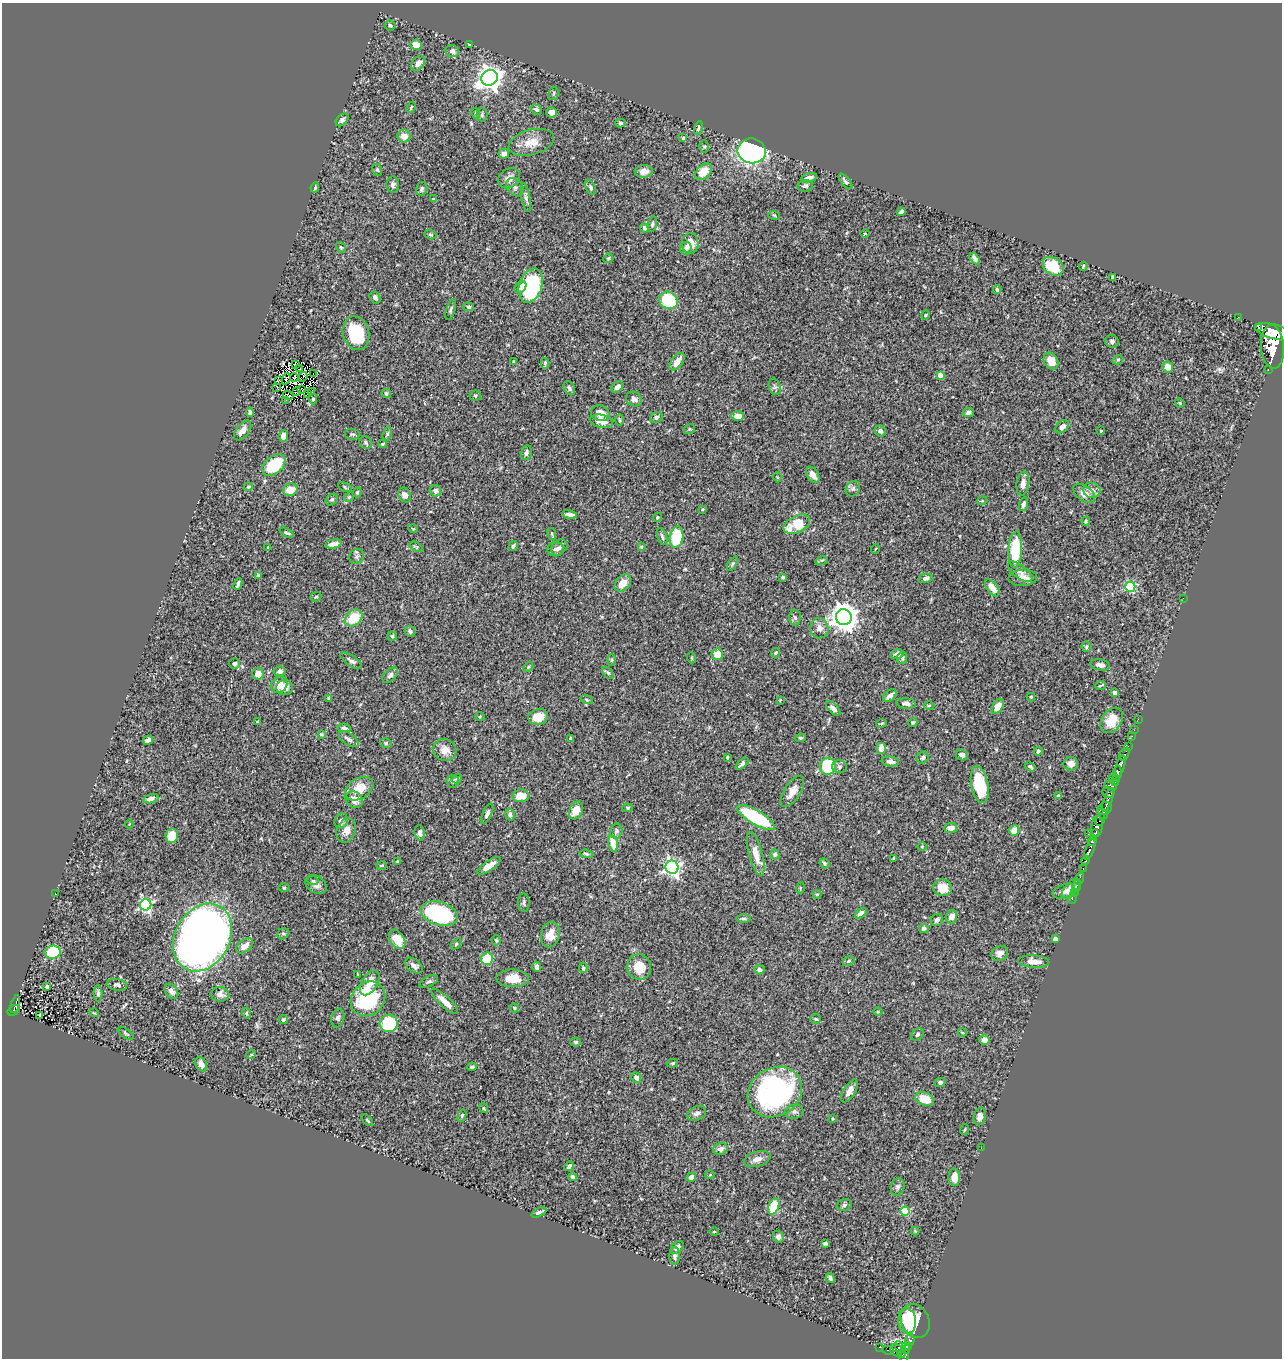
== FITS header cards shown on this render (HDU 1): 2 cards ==
NAXIS1  =                 1280
NAXIS2  =                 1356

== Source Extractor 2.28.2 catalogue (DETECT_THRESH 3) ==
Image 1280 x 1356 px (HDU 1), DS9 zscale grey, 1 PNG px = 1 image px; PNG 1284 x 1360 px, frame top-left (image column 1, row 1356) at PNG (2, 3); each listed source drawn as its Kron ellipse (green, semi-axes under 4 px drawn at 4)
Background 0.461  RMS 0.023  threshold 0.0684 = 3 sigma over >= 5 px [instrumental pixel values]
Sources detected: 398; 10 with non-positive FLUX_AUTO (blend fragments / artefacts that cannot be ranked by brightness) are neither listed nor drawn; the other 388 listed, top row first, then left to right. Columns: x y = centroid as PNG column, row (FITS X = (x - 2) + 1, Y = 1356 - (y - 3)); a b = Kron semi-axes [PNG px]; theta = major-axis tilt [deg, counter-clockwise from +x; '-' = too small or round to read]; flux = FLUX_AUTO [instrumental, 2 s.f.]
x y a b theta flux
390 25 5 5 - 3.3
469 44 4 2 - 1.3
416 45 5 5 - 18
452 51 7 6 - 4.7
418 63 8 6 51 8.9
490 78 8 7 - 1300
553 94 6 5 - 2.8
411 107 6 4 64 2
536 109 6 4 -33 3.8
551 112 5 5 - 6.9
475 113 5 3 - 1.7
482 115 6 5 - 2.8
342 120 7 5 45 3.6
620 123 5 4 - 2.4
698 128 7 3 77 2.7
404 136 6 6 - 13
683 138 4 4 - 2.4
531 142 23 12 15 22
704 147 6 5 - 2.2
752 151 14 12 -8 290
504 154 5 4 - 6.3
377 170 6 5 - 2.4
644 171 9 6 6 9.1
704 172 10 6 47 25
509 178 12 9 34 11
809 178 8 4 16 5.8
845 181 9 4 -50 4.3
393 185 8 6 -87 4.9
805 186 8 5 9 4.6
315 187 5 3 - 2.9
515 187 10 7 -50 5.4
591 187 7 4 -68 3
422 189 7 5 76 3.3
526 198 14 4 -79 4.8
433 199 4 3 - 1.4
901 212 4 3 - 5
774 215 6 3 -19 1.8
652 224 8 4 77 2.8
645 228 4 3 - 3.6
865 234 4 3 - 1.4
430 235 6 4 -16 2.3
690 243 10 8 -87 17
341 247 6 4 -54 1.9
686 248 6 6 - 4.2
608 258 5 4 - 1.9
975 258 6 3 -56 4.6
1053 266 11 8 -36 39
1083 266 4 3 - 1.8
1112 277 4 2 - 1.5
531 286 17 11 72 150
520 287 7 5 47 6.9
997 290 4 3 - 2.8
375 298 6 5 - 4.1
668 300 10 8 -31 67
469 307 5 4 - 2.2
451 310 11 4 74 3.3
925 315 4 3 - 1.3
1238 317 2 2 - 5
1259 328 3 3 - 370
1274 332 19 7 -15 3800
356 333 17 13 -74 61
1112 341 7 6 - 3.8
1272 347 22 11 -85 4000
1118 360 5 4 - 1.9
514 361 4 3 - 1.3
1051 361 9 7 -59 19
677 362 10 5 54 13
545 363 5 4 - 2.1
295 364 3 2 - 3.7
1168 367 5 5 - 15
300 369 3 2 - 1.3
1268 369 3 2 - 62
313 373 2 2 - 0.69
940 375 4 4 - 15
294 377 4 2 - 1.7
303 377 5 2 - 1.5
286 379 6 2 68 0.93
278 380 3 2 - 1.5
277 387 2 2 - 1.2
617 387 7 4 43 5.6
775 387 8 5 -73 3.5
569 388 7 5 -63 3.5
302 390 2 2 - 1.9
296 392 4 2 - 1.3
311 392 2 2 - 4.5
386 393 5 4 - 2.8
308 394 3 2 - 1.8
288 395 5 2 - 0.88
475 396 6 5 - 2.2
313 399 5 4 - 2.5
634 399 8 7 - 5.8
286 400 3 2 - 4.8
1180 403 5 3 - 1.4
250 412 4 4 - 4.8
600 413 9 7 -17 14
968 413 6 4 10 4.2
738 416 6 4 1 12
656 417 6 5 - 3.9
619 420 5 3 - 1.8
601 421 12 6 -13 15
1062 427 8 5 41 8
689 429 6 4 22 2.2
243 430 11 6 52 10
880 431 6 5 - 4.5
1101 431 3 3 - 1.5
352 434 7 5 -9 3.2
387 434 7 4 72 2.3
283 436 6 5 - 11
366 443 7 6 - 2.8
382 444 4 3 - 1.9
526 453 7 5 76 4.6
274 465 13 8 40 79
813 475 9 5 -59 10
777 477 5 3 - 1.2
1023 483 12 6 81 8.9
248 487 4 3 - 1.5
345 487 7 3 -26 2
853 489 8 6 54 4.4
290 490 7 6 - 18
1092 490 9 7 -12 7.2
435 491 6 5 - 6.7
357 492 5 4 - 1.7
1084 493 12 7 -38 12
405 495 8 6 -63 6.8
349 497 5 4 - 1.8
332 500 6 5 - 2.5
982 501 5 3 - 1.3
1023 504 7 4 72 3.9
702 509 4 2 - 1.2
570 515 7 4 -11 6.1
657 517 5 4 - 1.7
1086 521 5 3 - 2.1
797 524 14 8 26 44
413 529 5 3 - 1.2
286 533 7 3 -26 2.4
552 534 6 3 -73 1.8
662 536 9 4 -71 4.3
676 537 11 6 80 78
333 544 8 4 12 7
513 546 5 3 - 2.7
268 547 3 3 - 1.2
416 547 7 4 -31 2
559 547 9 7 44 5
641 547 3 3 - 1.7
555 549 8 7 - 5.3
875 549 5 3 - 1.2
1015 549 18 7 87 82
357 556 8 7 - 3.9
822 560 6 4 16 2.2
732 564 8 3 61 2.4
1020 572 14 6 -38 8.4
259 575 3 3 - 1.7
783 577 3 3 - 2.3
925 578 7 4 12 4.2
1023 578 14 8 3 11
623 583 10 7 48 16
238 584 6 3 67 4.5
1130 587 5 5 - 120
992 588 10 5 -52 14
316 597 6 4 21 1.9
1183 598 2 2 - 5.8
844 617 8 8 - 1900
354 618 9 7 42 38
795 618 7 6 - 3.4
819 628 10 9 - 9.5
410 631 6 5 - 3.5
392 636 4 4 - 2.1
1086 647 5 5 - 2.6
775 653 5 4 - 2.2
717 654 6 5 - 17
897 654 6 5 - 9.8
692 658 5 3 - 1.4
902 658 6 5 - 2.9
611 660 6 4 88 2
351 661 12 5 -34 5.2
235 664 5 5 - 4.1
1100 665 10 5 -11 6
528 667 5 4 - 2.1
280 671 6 5 - 5.5
608 673 7 4 -45 2.1
258 674 6 5 - 14
390 675 9 6 44 4.8
279 685 9 7 44 14
1100 685 5 2 - 1.7
285 687 8 7 - 12
1115 693 4 4 - 4.2
890 696 7 5 44 6.8
1031 697 4 4 - 1.8
328 698 4 3 - 1.6
587 699 6 3 -19 1.6
780 700 3 3 - 1.1
906 703 10 5 -4 6.8
929 705 5 3 - 1.7
998 706 8 5 58 17
833 708 9 5 -45 8
480 716 5 4 - 1.8
538 717 10 8 16 28
1138 719 2 2 - 5.6
1112 720 14 9 55 26
257 721 4 2 - 1.1
913 722 5 4 - 2.4
881 723 5 3 - 1.6
344 728 7 4 -10 3.9
1134 730 2 2 - 9
321 734 3 3 - 1.5
1132 736 2 2 - 6.3
570 738 4 3 - 2.3
800 738 5 4 - 2.5
349 739 11 5 -33 5.6
148 740 5 4 - 4.8
386 743 6 4 -16 2.5
1128 746 3 2 - 18
881 748 5 5 - 15
445 750 12 10 -26 13
1038 751 4 3 - 2.6
1124 754 7 4 55 100
962 755 6 5 - 6.8
727 757 4 3 - 1.6
923 758 6 5 - 3.6
890 761 8 5 -8 6.4
742 764 8 3 42 4
1071 764 7 7 - 8.6
828 766 8 8 - 91
1030 766 6 4 -37 2.5
1121 766 11 4 75 580
839 767 7 6 - 3.2
1117 773 8 3 82 380
1112 778 3 2 - 20
457 779 6 4 34 2.7
453 781 6 6 - 4.7
1115 781 5 3 - 120
980 785 19 8 -80 54
1110 785 6 3 -17 150
359 789 15 10 31 26
792 791 18 8 58 14
1108 793 6 5 - 110
521 796 8 6 9 19
1058 796 4 3 - 3.1
151 799 8 4 15 6.6
354 799 9 7 -39 12
1108 800 12 3 67 250
627 808 5 4 - 2.1
1105 809 7 6 - 190
576 810 9 6 65 18
487 814 10 4 66 4.6
510 814 6 4 -78 4.5
1103 814 5 4 - 39
756 818 22 7 -30 100
1100 820 6 2 59 250
341 821 8 6 66 6.2
129 824 4 3 - 1.1
1097 826 10 5 85 840
951 828 6 5 - 8.5
346 830 12 9 66 13
616 831 7 6 - 3.4
1014 831 5 5 - 18
420 833 8 5 -84 5.6
1095 833 4 3 - 240
1088 834 2 2 - 8.2
172 836 7 6 - 29
1092 841 4 3 - 330
613 843 8 5 -77 21
922 847 5 3 - 1.3
1090 849 11 3 68 470
586 854 6 3 -14 2.4
756 854 22 7 -75 20
775 855 5 4 - 2.8
894 859 4 3 - 1.6
397 861 4 4 - 1.2
1086 861 4 3 - 70
824 863 5 4 - 2.7
381 865 5 3 - 1.7
489 866 13 5 34 16
672 867 6 6 - 440
1083 869 3 2 - 11
1080 878 6 2 72 13
313 881 5 4 - 2.6
316 885 12 8 -33 8.7
1077 886 6 2 71 12
284 888 5 3 - 1.6
800 888 5 3 - 1.4
942 888 9 8 - 24
1071 889 12 6 49 10
1064 891 12 6 17 11
55 893 2 2 - 0.79
1074 893 3 3 - 3
817 894 4 4 - 1.7
1072 898 6 2 73 12
524 903 9 6 -88 3.5
146 905 6 5 - 250
861 913 7 4 41 6.7
439 914 19 11 -16 170
951 917 7 5 73 10
743 919 7 3 0 2.4
937 920 6 5 - 4.4
924 929 5 4 - 5
283 934 6 5 - 2.5
550 935 13 9 77 20
202 937 36 27 60 1800
397 939 11 7 -56 25
1055 939 4 4 - 8
496 940 5 4 - 2
456 944 6 4 47 1.8
245 946 9 6 38 13
53 952 8 6 14 86
1000 953 8 7 - 7.3
487 959 6 6 - 49
848 961 6 4 28 2.5
1034 962 15 6 -5 15
414 966 10 6 -38 6.5
537 967 5 4 - 6.2
639 967 13 12 - 29
583 968 5 4 - 1.9
759 970 5 4 - 4.4
357 974 4 2 - 1.1
512 978 16 9 0 22
429 981 10 5 28 3.5
370 983 14 8 59 17
117 985 10 6 -9 5.2
47 987 4 3 - 3.4
171 991 8 6 -53 6.1
98 993 8 4 -90 3.7
220 994 9 7 -7 8.4
368 999 18 16 45 110
445 1001 18 5 -43 17
15 1004 9 3 74 88
514 1008 5 4 - 1.7
14 1010 7 5 32 91
878 1012 4 3 - 1.3
94 1013 5 3 - 1.3
246 1013 5 4 - 2.1
39 1015 3 2 - 0.83
338 1018 9 6 76 4
284 1019 4 4 - 2.3
816 1019 5 4 - 1.9
389 1023 9 8 - 89
962 1032 4 3 - 1.3
125 1033 9 3 -36 2.2
917 1034 7 5 47 3.4
984 1040 5 5 - 8.9
576 1042 5 4 - 2.9
251 1055 5 3 - 1.3
673 1063 5 4 - 2.1
201 1064 8 5 -64 7.3
472 1067 5 3 - 2.2
636 1078 5 4 - 7.1
940 1083 5 4 - 3.6
849 1091 13 6 59 10
775 1092 28 24 32 320
925 1099 9 6 -21 26
484 1108 5 4 - 1.5
794 1112 9 7 10 5.1
697 1113 10 6 27 5.2
462 1116 6 4 70 1.8
980 1116 9 6 75 7.4
833 1119 3 2 - 1.5
367 1120 7 3 -46 1.7
965 1130 5 2 - 1.3
981 1148 2 2 - 2.2
720 1149 8 5 15 6.7
757 1159 14 7 17 9.3
569 1166 5 4 - 4.6
710 1175 5 3 - 1.2
573 1177 4 4 - 4.8
691 1177 5 4 - 7.1
954 1177 9 6 88 13
898 1187 8 7 - 5.2
844 1205 7 6 - 3.6
774 1207 8 5 67 62
905 1211 4 4 - 71
539 1212 8 3 26 3.9
915 1231 4 4 - 1.3
714 1232 5 4 - 2
778 1237 6 5 - 6.2
825 1243 4 3 - 3.6
677 1247 7 5 46 6.1
675 1256 9 5 90 4.5
830 1278 5 3 - 3.6
907 1321 13 9 -83 31
915 1321 17 14 -64 89
910 1340 6 4 74 110
879 1347 2 2 - 4.5
909 1347 4 3 - 70
906 1348 6 3 -75 120
900 1349 9 3 -69 210
888 1350 6 3 -7 32
896 1350 7 5 -50 260
904 1355 7 5 88 310
At the frame edge (FLAGS 8, measured only in part): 1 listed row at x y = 1274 332
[10 non-positive-flux detections neither listed nor drawn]